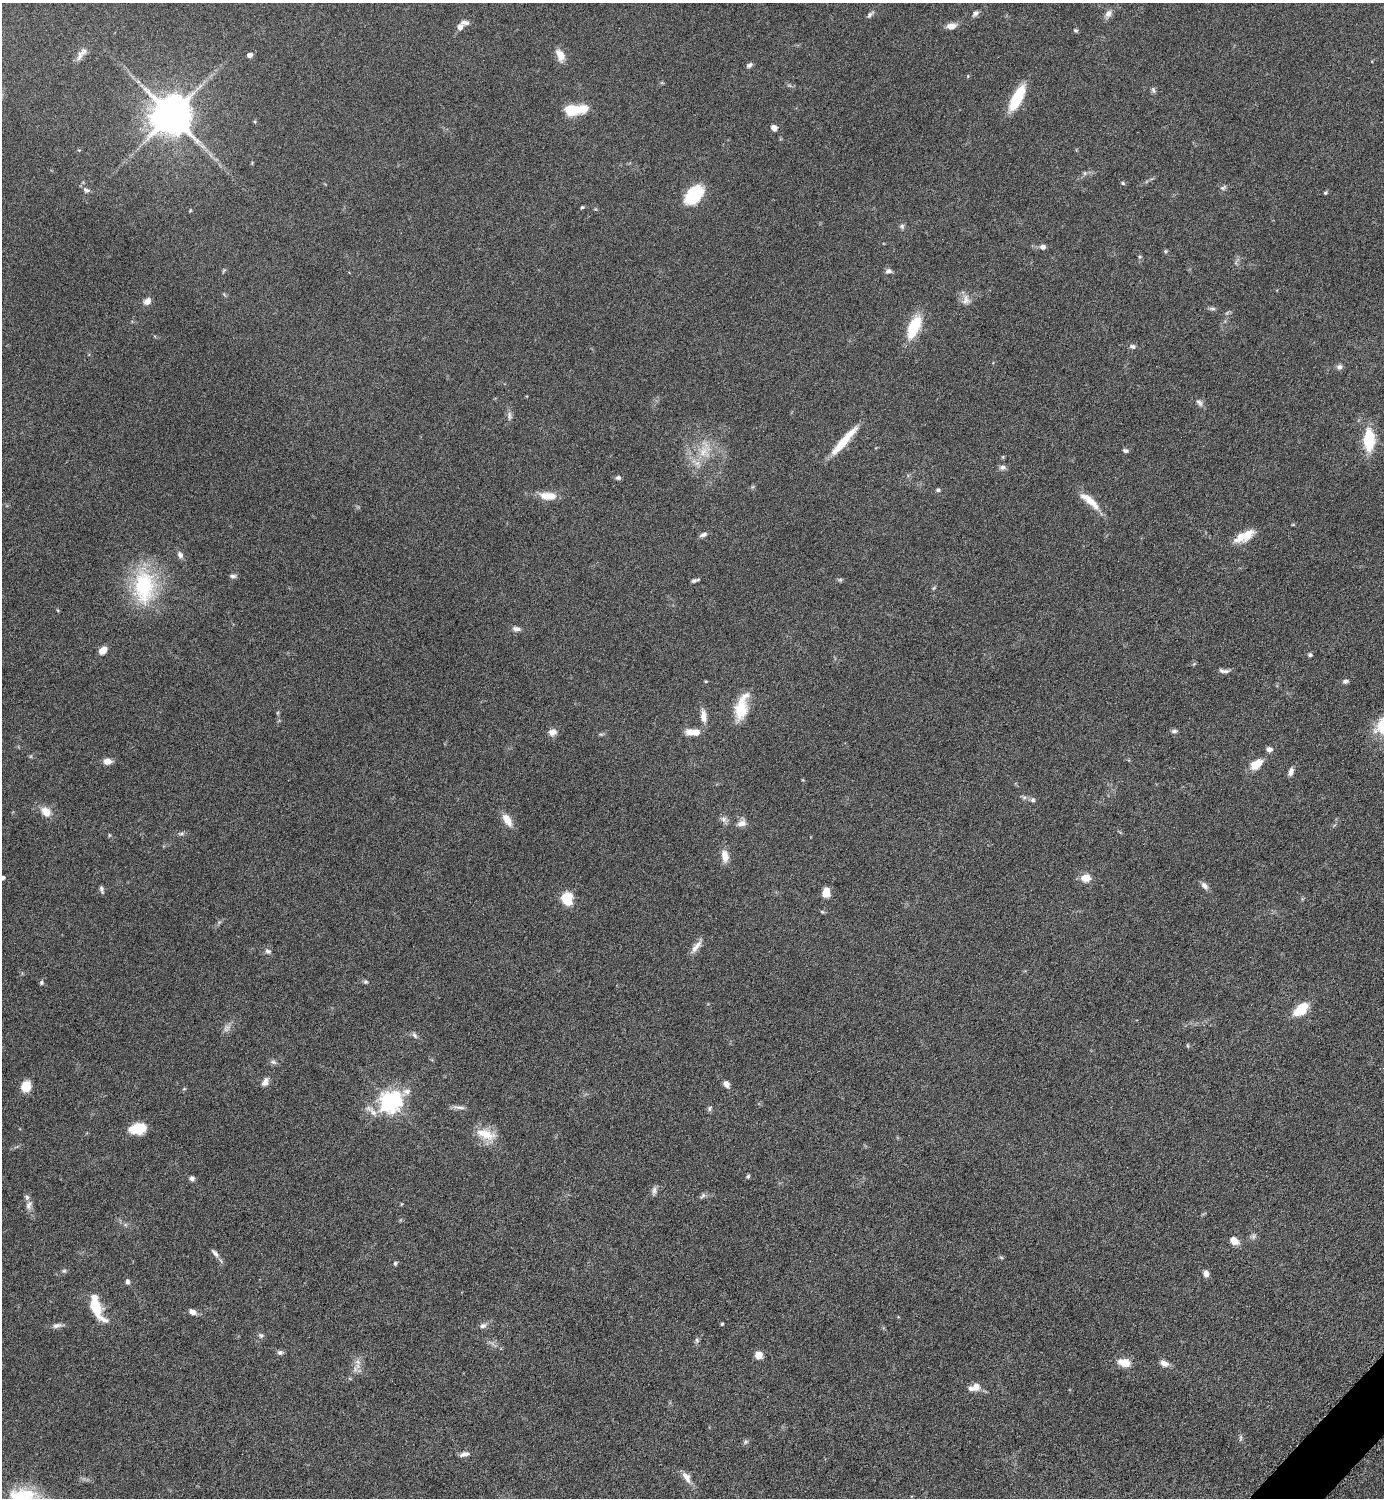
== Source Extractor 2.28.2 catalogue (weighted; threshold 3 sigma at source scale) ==
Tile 6 of 4 x 4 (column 2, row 2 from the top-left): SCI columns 1690-3071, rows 2999-4494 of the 6002 x 6002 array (HDU 1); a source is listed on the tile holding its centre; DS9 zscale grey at full resolution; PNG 1386 x 1500 px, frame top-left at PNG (2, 3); no overlay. Shown black and unused: <1% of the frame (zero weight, under 6 of 12 exposures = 1% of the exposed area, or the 3 px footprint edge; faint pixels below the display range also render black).
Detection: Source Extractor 2.28.2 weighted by HDU 2 'WHT'; one run over the whole footprint, this tile lists its part. Background 0.087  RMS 0.0038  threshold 0.0156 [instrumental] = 3 sigma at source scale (4.09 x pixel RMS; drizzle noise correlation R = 1.36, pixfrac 0.8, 0.05/0.05 arcsec/px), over >= 5 px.
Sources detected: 139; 2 too faint to see at this stretch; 1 inside a brighter object's white glare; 1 long thin detection or spike segment (spike, bleed or trail) — not listed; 6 inside a brighter listed object's ellipse — not listed separately; the other 129 listed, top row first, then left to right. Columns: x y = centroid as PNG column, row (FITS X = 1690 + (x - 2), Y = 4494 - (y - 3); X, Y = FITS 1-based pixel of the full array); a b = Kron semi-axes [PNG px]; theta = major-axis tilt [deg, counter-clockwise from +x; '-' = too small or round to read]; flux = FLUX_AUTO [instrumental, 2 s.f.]
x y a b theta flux
975 13 9 6 45 1.1
1108 14 11 8 49 1.9
870 15 9 5 52 0.98
951 26 11 7 7 2.6
460 27 9 6 69 1.7
1075 30 5 4 - 0.62
80 55 19 7 64 2.2
250 55 6 5 - 1.4
560 55 15 8 -67 3.6
749 65 7 5 27 1
1153 90 9 5 -73 0.79
1017 99 26 10 64 13
574 110 25 9 8 12
171 115 11 11 - 1300
255 121 5 4 - 0.43
774 128 7 6 - 1.9
202 146 10 5 -35 1.4
1085 173 6 4 71 0.56
1123 183 5 4 - 0.48
1223 188 8 6 20 0.8
86 190 9 6 -24 1.1
1325 193 4 4 - 0.58
694 195 22 14 47 16
582 207 5 4 - 0.44
902 226 7 7 - 0.83
1043 247 6 5 - 1.4
1165 251 5 5 - 0.51
224 271 7 4 45 0.44
888 271 8 6 14 1.1
966 300 13 9 90 2.4
147 301 8 6 46 2.4
1212 308 10 4 -5 0.76
914 327 26 12 67 12
1132 346 7 6 - 1.1
1339 367 8 7 - 1.1
1199 402 11 6 -52 1.3
509 416 12 6 -82 1.3
1369 440 24 11 -89 14
844 441 44 7 49 8.9
1125 451 7 5 -8 0.9
704 452 18 15 -54 6.9
1002 467 9 6 6 1.3
618 477 7 6 - 0.83
938 490 5 4 - 0.61
550 496 22 9 -6 5.1
1091 501 27 9 -42 5.8
703 535 11 5 21 1.1
1244 536 27 11 27 6.4
180 555 8 6 -64 1.5
233 576 9 5 -1 0.91
695 580 8 3 16 0.78
840 580 6 4 18 0.56
144 587 47 29 -90 29
516 629 11 6 -7 1.4
103 650 9 6 44 3.2
1310 655 4 4 - 0.85
1224 671 15 5 -6 1.2
706 681 4 3 - 0.36
1345 681 7 5 14 0.95
741 710 25 14 82 10
703 716 17 8 -84 2.9
1383 727 28 19 78 14
1174 731 8 5 9 0.88
552 732 11 8 12 2.1
696 732 10 7 -2 3.5
1269 749 7 6 - 1.3
107 761 9 7 4 2.6
1256 764 15 9 39 5.4
1291 772 10 6 74 1.5
1033 800 6 6 - 0.88
46 812 13 10 -46 4
724 819 9 8 - 1.4
507 820 17 8 -59 4
741 823 13 8 22 2.1
182 833 8 5 7 0.78
109 835 6 4 -89 0.38
725 856 15 9 -80 3.5
2 878 4 4 - 1.2
1086 878 12 9 14 3.7
1204 886 12 7 -48 1.5
102 889 9 5 -73 0.93
826 892 10 7 89 3.9
567 899 12 10 -78 8.5
696 946 21 7 52 2.6
268 951 9 7 -27 1.1
366 982 7 5 0 0.6
41 983 6 5 - 0.63
1301 1009 19 10 41 8.1
415 1035 9 5 -53 0.99
274 1062 9 5 -26 0.92
265 1082 12 7 62 1.9
726 1084 8 6 -65 1.7
26 1086 11 9 68 5.4
184 1089 6 3 18 0.35
390 1101 8 7 - 220
710 1108 9 5 77 0.69
373 1112 17 7 -52 2.5
138 1129 18 11 8 8
486 1134 28 12 -18 6.9
748 1176 6 4 74 0.56
192 1178 6 5 - 1.1
654 1191 12 5 79 1.2
703 1195 10 5 47 0.85
28 1205 12 7 75 1.7
1234 1241 11 8 -37 2.8
215 1253 13 5 -49 1.4
1001 1257 6 4 -19 0.43
395 1263 5 4 - 0.62
64 1271 6 5 - 0.58
1206 1274 7 6 - 1.8
127 1282 8 6 -87 0.94
96 1306 17 10 -67 11
192 1312 8 6 -27 2
722 1324 4 3 - 0.48
57 1325 13 6 13 1.5
483 1326 9 7 31 1.4
261 1335 8 6 -50 0.86
697 1340 6 4 -71 0.62
280 1352 8 6 -12 0.94
759 1355 8 8 - 2.9
358 1362 9 5 -26 1.4
1124 1363 13 8 -14 5
1164 1363 10 7 -27 2
355 1369 9 5 -86 1.2
975 1387 14 8 18 3.2
1240 1438 10 4 85 0.69
746 1442 7 5 31 0.69
465 1454 11 6 10 1.6
686 1477 17 8 -58 2.6
Isophote crosses this tile's border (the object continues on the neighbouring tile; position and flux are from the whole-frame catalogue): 2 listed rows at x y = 1383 727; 2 878